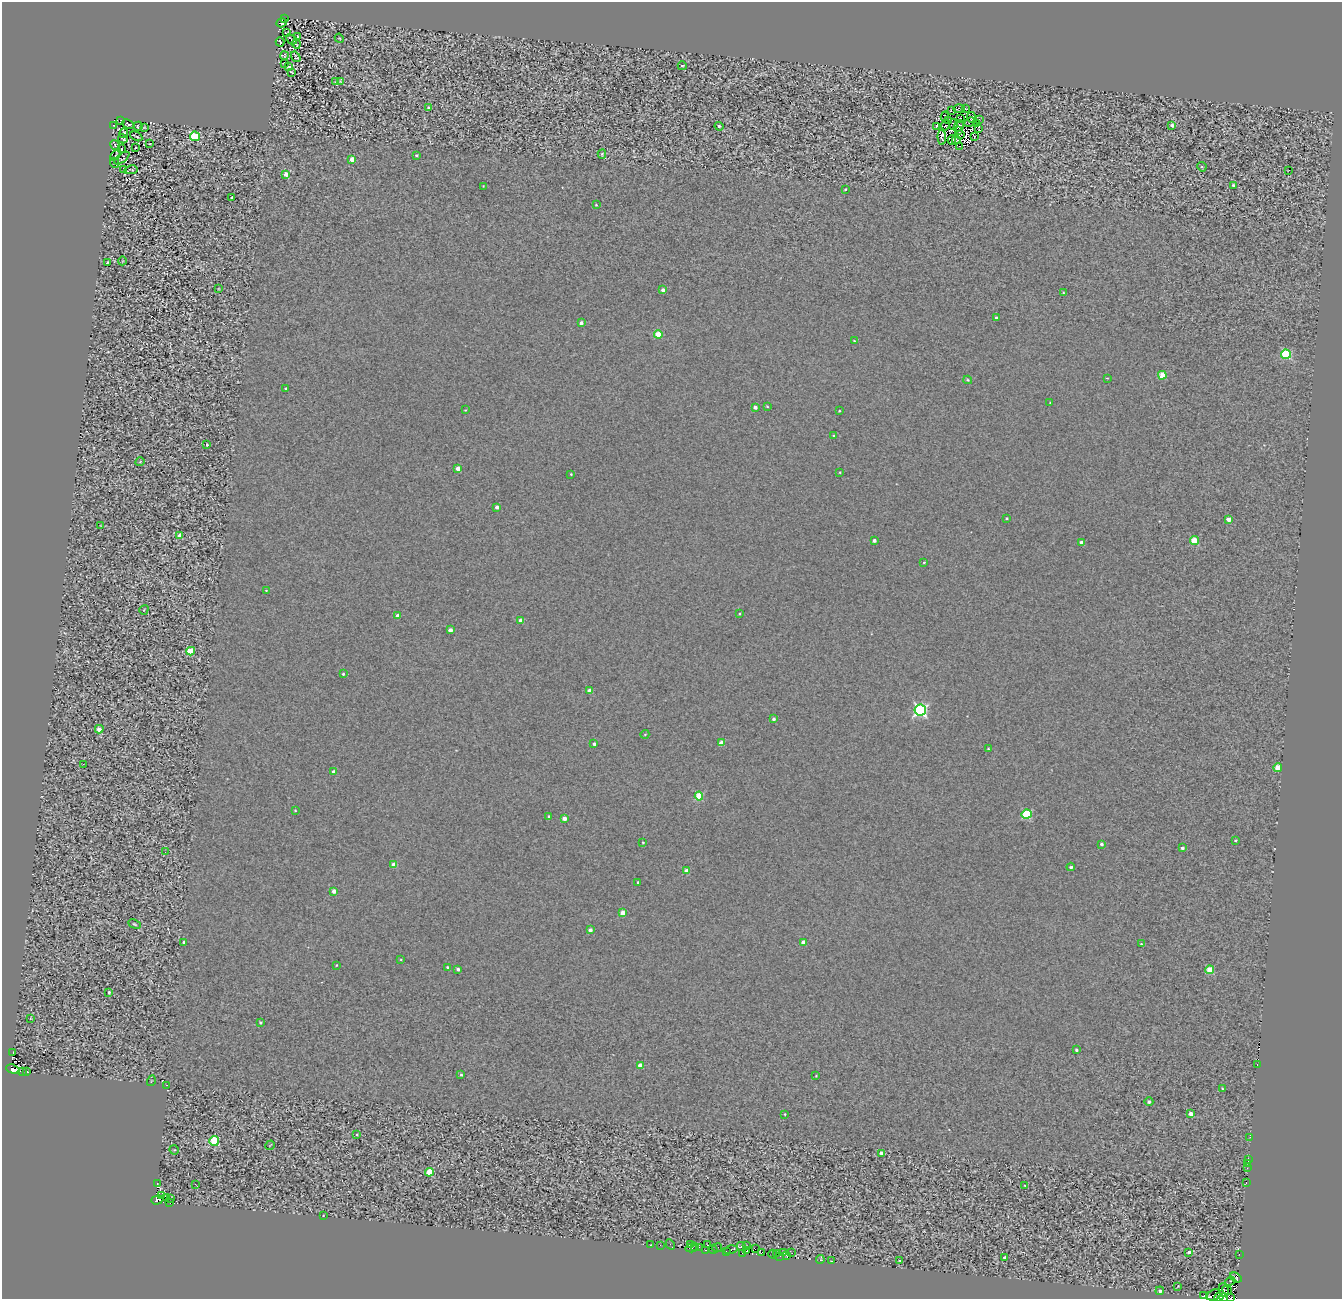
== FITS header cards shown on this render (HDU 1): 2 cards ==
NAXIS1  =                 1340
NAXIS2  =                 1297

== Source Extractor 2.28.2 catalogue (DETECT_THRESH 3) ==
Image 1340 x 1297 px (HDU 1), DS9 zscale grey, 1 PNG px = 1 image px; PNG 1344 x 1301 px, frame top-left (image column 1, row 1297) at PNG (2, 2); each listed source drawn as its Kron ellipse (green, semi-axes under 4 px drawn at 4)
Background 0.506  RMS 2.4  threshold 7.32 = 3 sigma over >= 5 px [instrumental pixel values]
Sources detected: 243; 14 with non-positive FLUX_AUTO (blend fragments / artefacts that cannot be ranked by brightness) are neither listed nor drawn; the other 229 listed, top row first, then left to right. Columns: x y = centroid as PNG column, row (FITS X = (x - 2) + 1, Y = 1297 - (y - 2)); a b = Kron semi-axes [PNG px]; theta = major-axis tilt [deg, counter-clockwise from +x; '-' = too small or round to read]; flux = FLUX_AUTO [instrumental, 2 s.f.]
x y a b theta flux
284 18 2 2 - 110
282 23 5 4 - 530
286 33 4 2 - 130
297 36 3 2 - 120
339 38 5 3 - 140
291 39 6 2 -41 230
280 42 4 2 - 130
296 44 4 2 - 210
284 56 4 3 - 190
296 57 6 3 -56 180
284 63 3 2 - 120
682 66 5 3 - 230
289 67 3 2 - 110
292 72 4 2 - 120
340 81 3 2 - 130
336 82 4 2 - 120
428 107 4 3 - 250
959 109 6 2 2 180
965 109 3 3 - 290
951 110 3 2 - 140
945 116 4 3 - 170
971 117 5 2 - 190
960 118 2 2 - 82
979 119 2 2 - 98
121 120 3 2 - 250
949 121 3 2 - 100
970 122 6 2 29 92
128 124 6 3 -22 180
977 124 3 2 - 150
114 125 4 3 - 240
945 125 5 2 - 99
953 125 5 2 - 240
1172 125 4 4 - 550
138 126 4 3 - 200
719 126 4 3 - 400
936 126 3 2 - 170
959 126 6 4 48 170
144 128 3 2 - 110
979 129 4 2 - 100
959 130 3 2 - 94
124 133 4 2 - 170
960 134 3 2 - 190
136 136 6 2 -27 220
195 136 5 4 - 14000
974 136 3 2 - 100
942 137 7 2 -87 260
123 139 5 2 - 210
952 140 4 2 - 85
956 140 4 2 - 110
150 144 3 2 - 100
115 145 5 3 - 130
959 146 2 2 - 91
136 148 3 3 - 350
121 149 2 2 - 87
602 154 5 4 - 220
116 155 6 2 55 140
417 155 3 3 - 230
122 158 9 4 37 120
352 159 4 4 - 2100
114 163 5 3 - 170
1202 167 5 4 - 170
123 170 4 2 - 81
131 170 7 2 10 160
1289 170 2 2 - 110
286 174 4 3 - 1500
1233 185 3 3 - 250
483 186 2 2 - 93
845 189 3 2 - 210
232 198 3 2 - 180
596 205 3 2 - 140
122 261 4 3 - 120
107 262 3 3 - 340
218 289 4 2 - 110
663 290 4 3 - 740
1063 292 4 3 - 120
996 318 3 3 - 430
581 323 4 3 - 890
658 334 4 4 - 4500
854 341 3 3 - 150
1286 354 5 4 - 13000
1162 375 4 4 - 4400
1107 378 3 3 - 110
968 380 4 3 - 230
286 388 3 3 - 190
1050 403 3 2 - 93
767 406 4 3 - 150
755 407 4 3 - 870
465 410 4 3 - 120
839 411 3 2 - 150
834 436 3 3 - 200
207 445 3 3 - 230
140 462 4 3 - 130
458 468 4 4 - 1500
840 472 4 3 - 140
571 474 3 2 - 140
497 507 3 3 - 840
1006 518 4 3 - 170
1228 519 4 3 - 1300
101 526 3 2 - 110
180 535 4 4 - 890
874 540 4 3 - 560
1194 540 4 4 - 5500
1082 542 4 3 - 1000
924 562 3 3 - 140
266 590 4 3 - 120
144 610 5 3 - 140
740 614 4 2 - 130
397 616 3 3 - 920
521 620 4 4 - 1500
450 630 4 3 - 1300
191 651 4 4 - 6800
343 674 3 3 - 230
589 691 4 4 - 1700
920 710 6 5 - 37000
773 719 4 4 - 450
99 729 4 3 - 1600
645 734 4 3 - 140
721 743 4 4 - 2100
594 744 3 3 - 460
988 749 3 3 - 200
83 764 3 2 - 450
1278 768 4 4 - 3600
333 771 3 3 - 380
699 796 4 4 - 6700
295 810 4 4 - 160
1026 814 5 4 - 11000
549 816 3 2 - 170
564 818 4 4 - 1700
1235 840 3 3 - 200
643 842 3 2 - 140
1101 844 4 4 - 390
1182 848 3 3 - 530
165 852 3 3 - 130
394 865 4 4 - 1700
1071 867 4 3 - 270
687 871 4 3 - 1700
638 882 3 3 - 220
334 891 4 4 - 1500
622 913 4 4 - 2300
134 924 6 4 -27 210
590 930 4 4 - 660
803 942 4 4 - 1300
184 943 3 3 - 600
1141 944 4 3 - 170
401 960 4 3 - 140
336 965 4 3 - 120
447 967 4 3 - 250
458 969 3 3 - 500
1210 970 4 4 - 5100
109 992 4 3 - 270
30 1018 3 2 - 150
260 1022 3 3 - 230
1076 1050 3 3 - 300
13 1053 3 2 - 410
1257 1064 4 2 - 8100
640 1066 4 4 - 2100
13 1069 7 3 -19 3000
23 1071 2 2 - 1700
26 1072 3 3 - 4200
461 1075 3 3 - 260
816 1076 3 3 - 110
151 1081 5 3 - 120
166 1085 3 2 - 550
1222 1089 3 2 - 160
1149 1102 4 4 - 490
785 1114 3 3 - 110
1191 1114 4 4 - 1200
357 1134 3 3 - 160
1250 1137 3 2 - 180
214 1141 5 5 - 9200
270 1145 5 2 - 120
174 1150 5 4 - 190
882 1153 4 3 - 1400
1248 1160 3 2 - 3300
1248 1163 3 2 - 820
1247 1168 3 2 - 5000
429 1172 4 4 - 4600
1246 1183 3 2 - 5300
157 1184 3 2 - 190
195 1184 3 2 - 160
1025 1185 3 2 - 150
161 1195 2 2 - 3500
167 1198 2 2 - 550
171 1198 3 2 - 240
157 1200 6 4 17 5500
170 1203 3 2 - 820
323 1216 2 2 - 91
670 1244 5 2 - 370
651 1245 3 2 - 120
660 1245 2 2 - 110
690 1245 2 2 - 730
708 1245 3 2 - 1100
695 1246 3 2 - 280
741 1246 4 3 - 11000
746 1246 2 2 - 250
699 1247 4 2 - 610
691 1248 6 2 4 620
717 1248 5 2 - 5800
713 1249 4 3 - 5700
756 1249 2 2 - 1400
705 1250 3 2 - 920
731 1250 7 2 14 2700
747 1250 3 3 - 4400
726 1251 3 2 - 4300
784 1252 3 2 - 750
1189 1252 4 3 - 460
743 1253 3 3 - 890
761 1253 3 2 - 2300
792 1253 3 2 - 390
773 1254 4 3 - 1600
776 1254 2 2 - 170
1239 1254 2 2 - 130
780 1256 3 2 - 350
786 1256 4 2 - 1200
1005 1257 4 3 - 450
820 1260 4 2 - 270
900 1260 3 3 - 620
832 1261 3 2 - 190
1236 1278 6 4 -31 20000
1230 1281 5 3 - 2300
1178 1286 3 2 - 96
1223 1290 7 5 -82 3400
1227 1290 5 2 - 5300
1160 1291 4 4 - 260
1214 1295 7 5 29 18000
1204 1296 3 3 - 4900
1219 1297 4 2 - 32000
1223 1297 4 4 - 25000
1231 1297 3 2 - 6400
At the frame edge (FLAGS 8, measured only in part): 4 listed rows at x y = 1214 1295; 1219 1297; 1223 1297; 1231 1297
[14 non-positive-flux detections neither listed nor drawn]